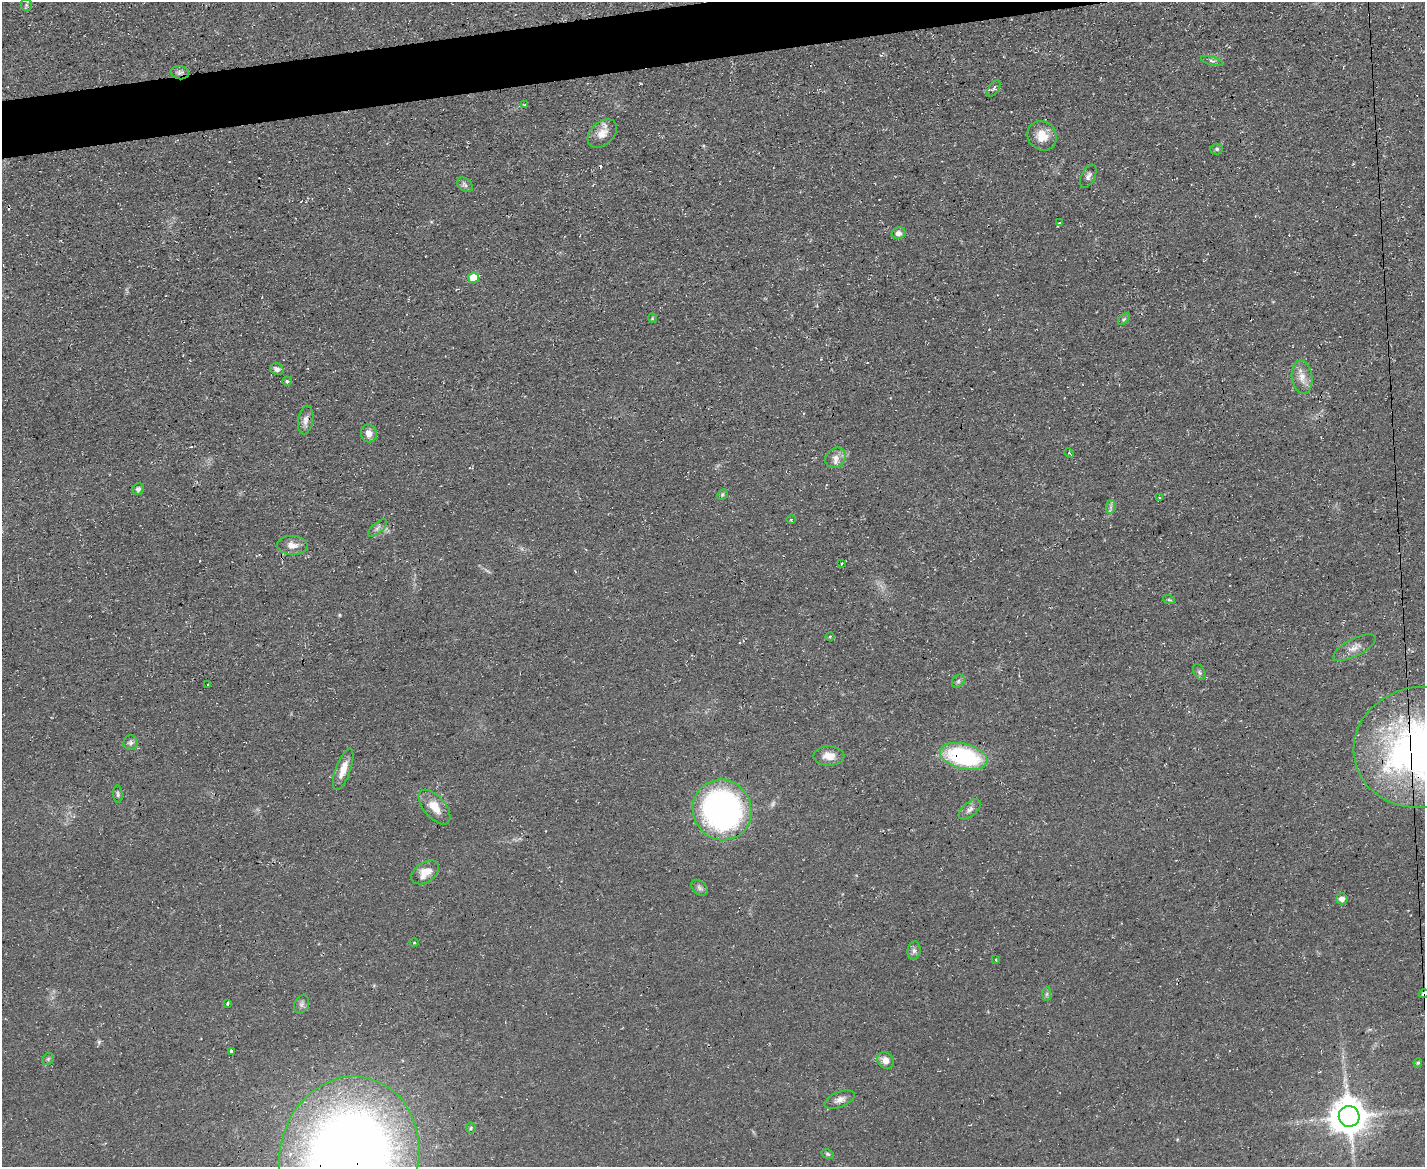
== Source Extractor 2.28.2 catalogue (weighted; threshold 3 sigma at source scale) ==
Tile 8 of 3 x 4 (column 2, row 3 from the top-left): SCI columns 1552-2974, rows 1166-2330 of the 4641 x 4660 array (HDU 1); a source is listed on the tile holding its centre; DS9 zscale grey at full resolution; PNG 1427 x 1169 px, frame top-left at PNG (2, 2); each listed source drawn as its Kron ellipse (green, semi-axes under 4 px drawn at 4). Shown black and unused: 3% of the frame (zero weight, under 3 of 4 exposures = <1% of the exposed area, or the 3 px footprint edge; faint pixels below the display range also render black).
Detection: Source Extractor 2.28.2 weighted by HDU 2 'WHT'; one run over the whole footprint, this tile lists its part. Background 0.0603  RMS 0.0071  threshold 0.0321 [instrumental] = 3 sigma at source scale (4.5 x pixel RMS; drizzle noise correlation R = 1.50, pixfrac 1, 0.05/0.05 arcsec/px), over >= 5 px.
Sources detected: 66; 2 cosmic-ray / hot-pixel residue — neither listed nor drawn; the other 64 listed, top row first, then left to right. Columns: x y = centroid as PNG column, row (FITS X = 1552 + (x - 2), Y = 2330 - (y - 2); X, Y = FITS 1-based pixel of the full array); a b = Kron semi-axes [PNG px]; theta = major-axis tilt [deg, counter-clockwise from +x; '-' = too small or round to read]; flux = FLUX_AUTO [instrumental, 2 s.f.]
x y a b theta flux
26 5 6 5 - 1.2
1212 61 11 4 -15 1.8
180 73 9 6 -6 2.5
994 88 9 5 54 1.7
524 105 4 3 - 0.71
602 134 17 11 43 8
1042 136 15 14 - 11
1217 149 6 5 - 1.4
1088 176 12 7 64 2.6
465 185 9 6 -38 2
1060 223 3 2 - 0.55
898 233 7 6 - 3.6
474 278 5 5 - 19
652 318 4 3 - 0.56
1124 319 7 4 44 1.3
277 369 7 5 -30 2.8
1302 377 17 10 -81 7.6
287 381 4 4 - 1.2
306 420 14 7 80 4.4
369 433 9 8 - 5.2
1069 453 5 4 - 0.83
835 458 11 9 43 4.7
138 489 6 5 - 2.2
722 495 6 4 46 1.1
1159 498 3 3 - 0.76
1111 507 7 4 89 1.7
791 519 4 3 - 0.72
377 528 11 5 42 2.4
292 545 15 9 -4 6.4
841 563 3 2 - 0.74
1169 600 6 3 -18 0.93
830 637 4 4 - 0.7
1354 648 23 8 27 6.2
1199 672 8 5 -61 1.6
958 681 7 5 47 1.5
208 685 3 3 - 1.3
131 743 7 7 - 2.3
1421 747 67 60 8 320
829 756 15 9 -1 7.7
964 756 24 12 -14 76
343 769 22 7 70 9.3
118 794 9 5 -85 1.4
435 807 21 11 -49 12
970 809 13 7 41 3.2
722 810 30 29 - 210
425 872 15 10 35 9.4
699 888 9 6 -41 2.1
1342 899 5 5 - 4.5
414 942 4 3 - 0.55
914 951 9 6 80 2.5
996 960 3 3 - 0.68
1047 994 7 4 88 1.3
1424 994 5 4 - 1.6
228 1003 4 3 - 1.6
302 1004 10 7 65 2.4
231 1051 4 3 - 5.3
48 1059 6 5 - 1.3
885 1060 9 7 -47 5.6
1418 1063 5 4 - 0.87
840 1099 16 7 22 4.3
1349 1116 10 10 - 1900
471 1128 5 5 - 1
828 1154 7 4 -27 1.1
349 1156 80 69 76 1000
Overlapping masked pixels (flux is a lower limit): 6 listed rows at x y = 180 73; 602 134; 1421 747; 964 756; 1424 994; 349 1156
Isophote crosses this tile's border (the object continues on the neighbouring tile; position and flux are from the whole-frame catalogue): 3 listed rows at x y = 1421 747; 1424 994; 349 1156
Unlisted compact peaks at least as high as the median listed source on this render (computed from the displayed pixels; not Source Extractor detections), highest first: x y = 99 1042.